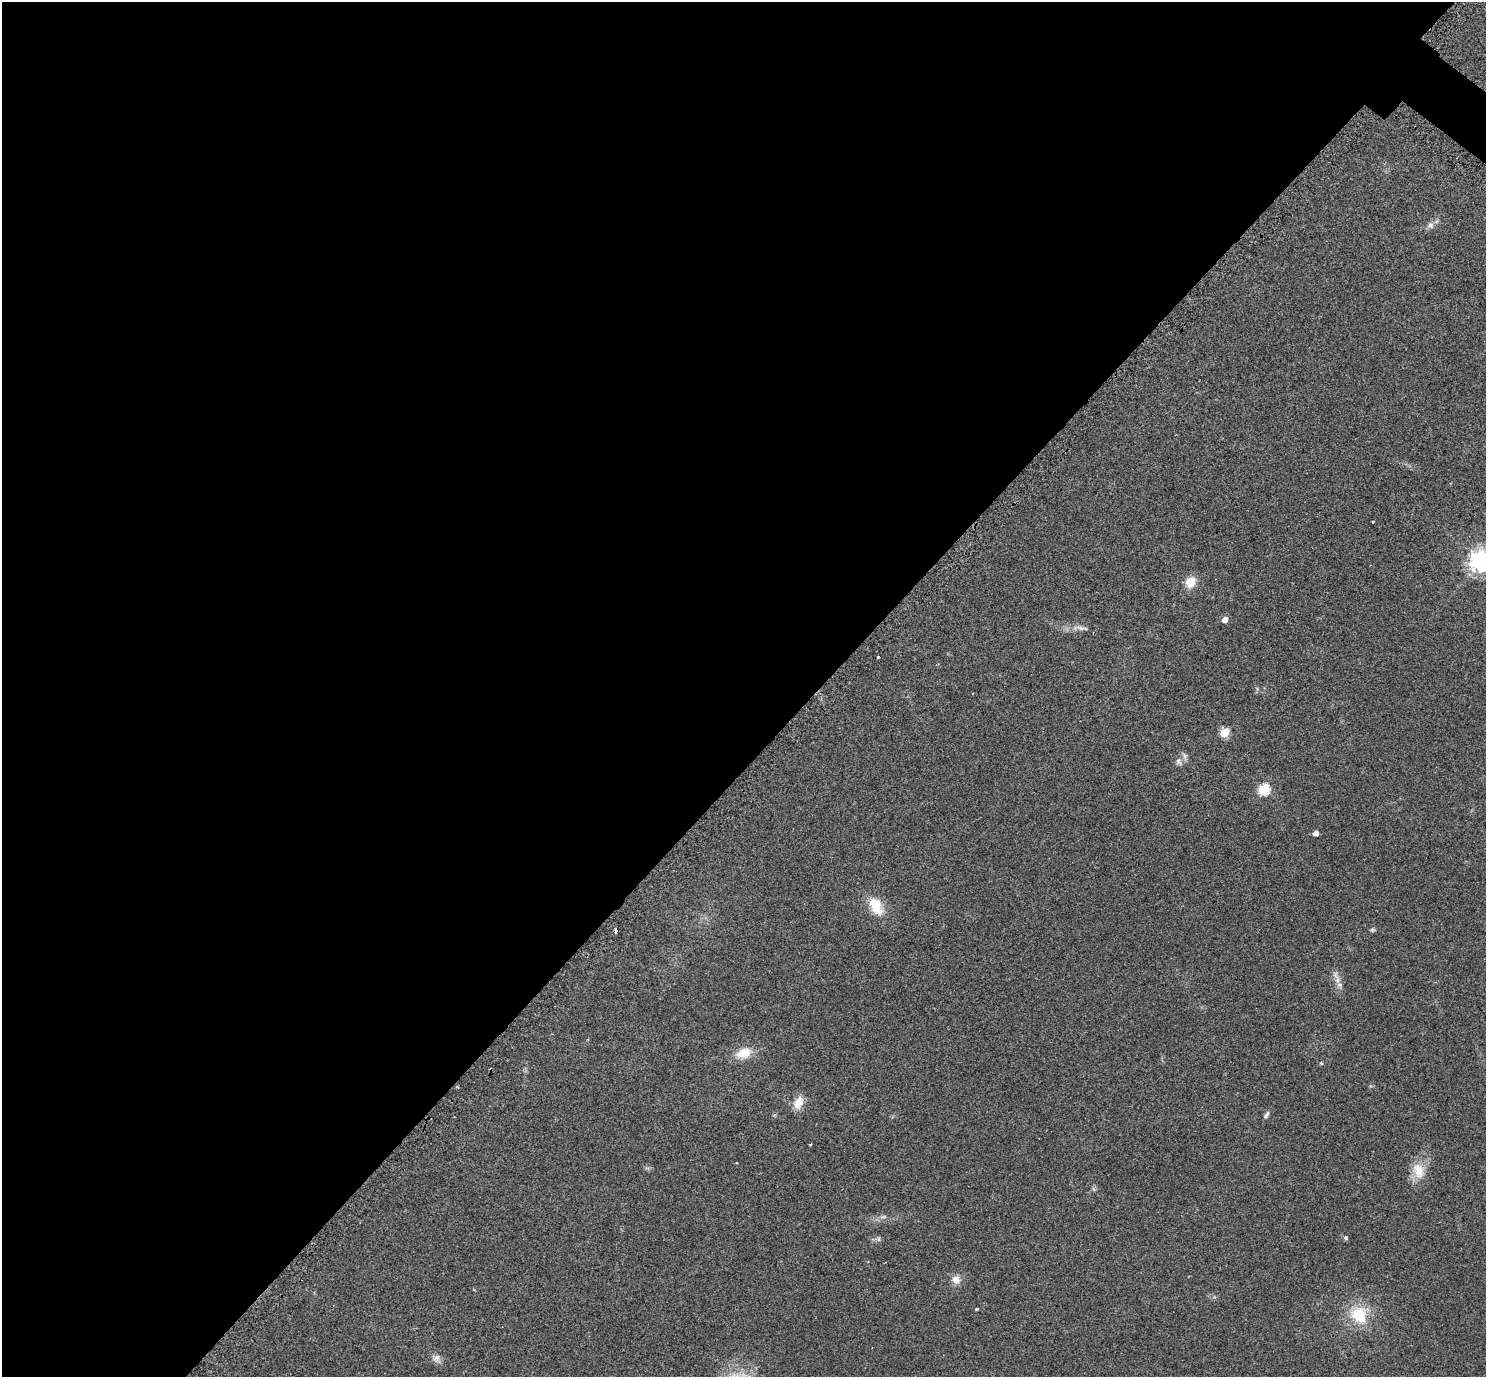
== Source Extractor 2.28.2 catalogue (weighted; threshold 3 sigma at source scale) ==
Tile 5 of 4 x 4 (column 1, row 2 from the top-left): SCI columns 37-1520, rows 2936-4310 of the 6011 x 6010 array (HDU 1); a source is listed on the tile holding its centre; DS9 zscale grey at full resolution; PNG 1488 x 1379 px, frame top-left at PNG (2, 2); no overlay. Shown black and unused: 55% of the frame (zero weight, under 2 of 3 exposures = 3% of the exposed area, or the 3 px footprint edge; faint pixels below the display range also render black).
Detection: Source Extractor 2.28.2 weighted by HDU 2 'WHT'; one run over the whole footprint, this tile lists its part. Background 0.0573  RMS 0.0073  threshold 0.033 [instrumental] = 3 sigma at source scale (4.5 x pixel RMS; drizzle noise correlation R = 1.50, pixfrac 1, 0.05/0.05 arcsec/px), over >= 5 px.
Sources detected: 30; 1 cosmic-ray / hot-pixel residue — not listed; the other 29 listed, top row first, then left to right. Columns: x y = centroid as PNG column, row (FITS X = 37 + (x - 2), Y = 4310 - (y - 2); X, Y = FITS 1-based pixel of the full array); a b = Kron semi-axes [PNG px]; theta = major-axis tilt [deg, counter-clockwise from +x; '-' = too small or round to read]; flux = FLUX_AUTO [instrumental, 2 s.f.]
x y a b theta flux
1430 225 10 9 - 3.3
1373 522 3 2 - 0.98
1481 561 8 7 - 530
1190 582 11 9 60 12
1225 620 5 5 - 5.9
1082 628 19 5 -8 4.1
878 657 3 3 - 2
1224 733 6 5 - 29
1185 756 12 6 -80 2.4
1178 762 11 7 -68 2.7
1264 789 6 5 - 60
1316 833 5 4 - 3.7
876 906 23 14 -65 17
1372 930 7 5 -7 1.1
1337 980 12 7 79 4.7
744 1053 16 11 16 15
1321 1063 5 4 - 0.79
457 1087 4 3 - 0.91
798 1103 18 11 65 8
1266 1115 10 5 60 2.1
810 1145 3 3 - 0.75
1418 1171 23 15 -72 13
884 1217 7 4 20 1.3
1345 1238 5 5 - 1.5
879 1239 7 4 -89 1.2
956 1280 10 10 - 5.6
977 1309 3 3 - 2
1359 1315 24 22 -60 26
436 1358 13 10 -65 4.1
Isophote crosses this tile's border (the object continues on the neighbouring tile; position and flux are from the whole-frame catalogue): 1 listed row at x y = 1481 561